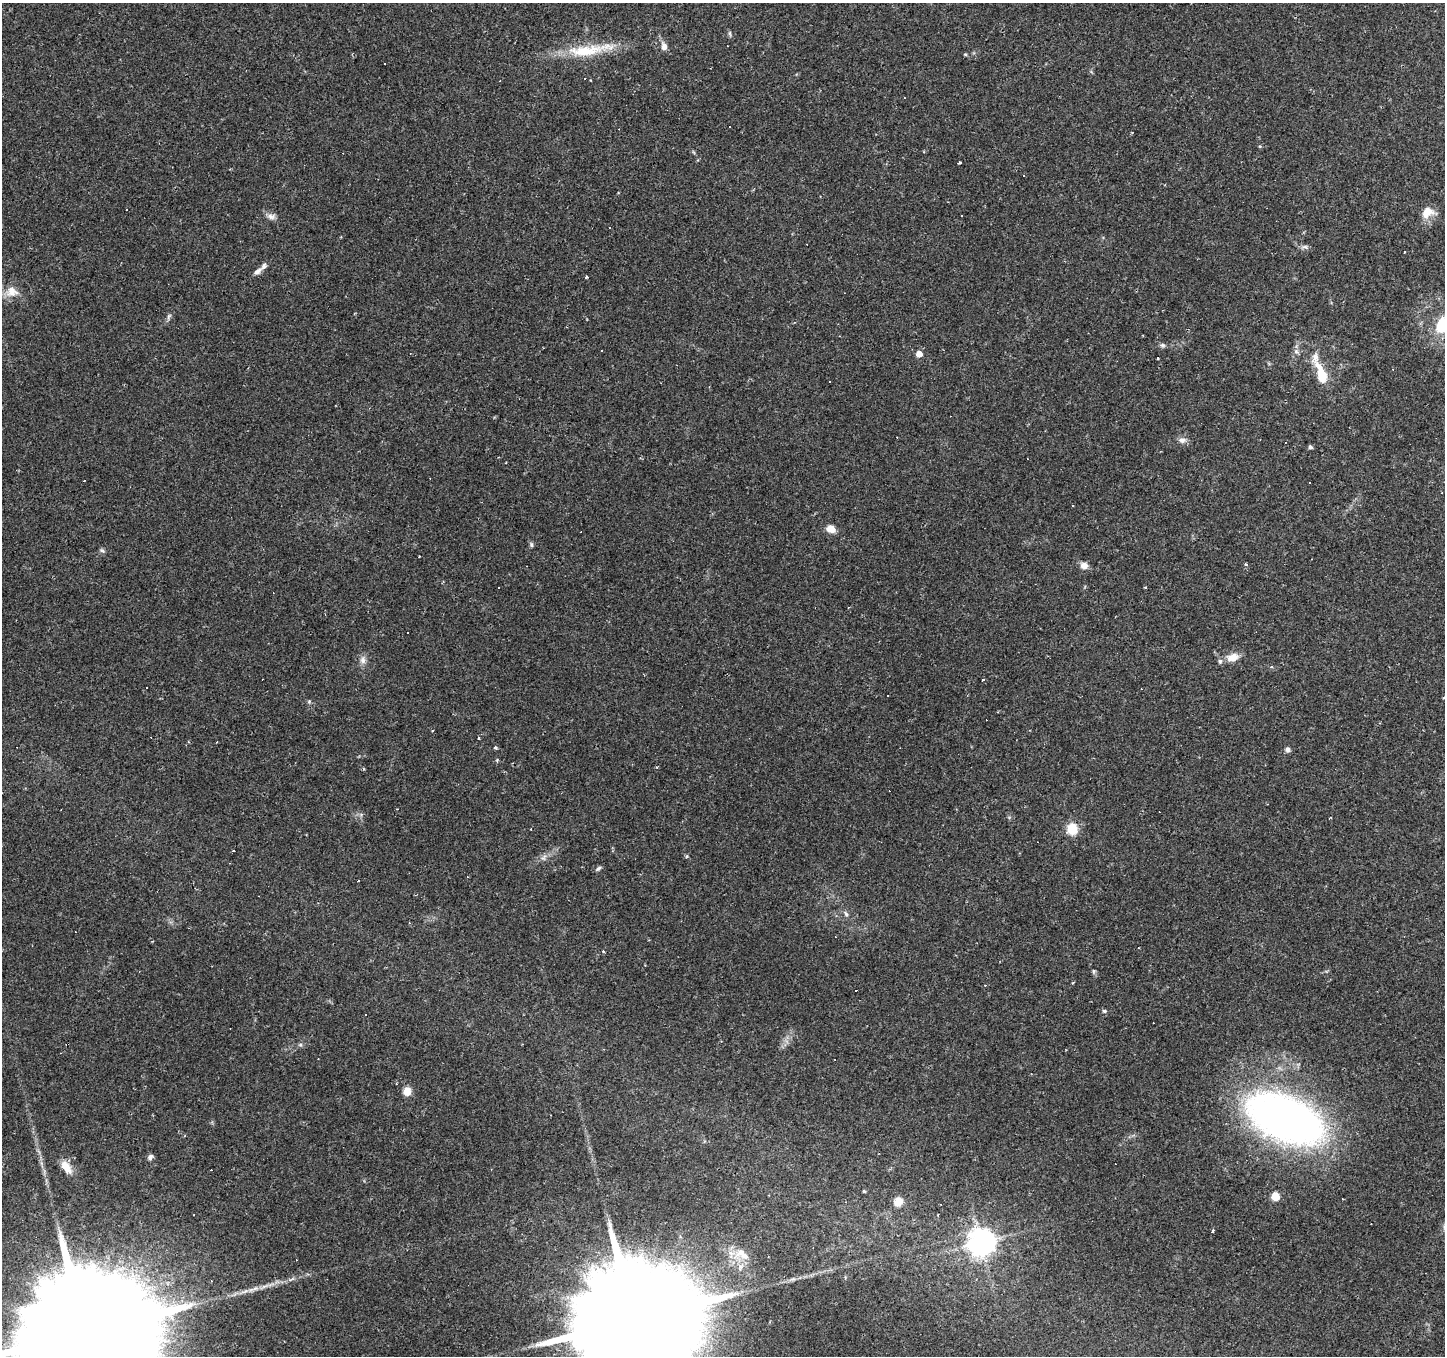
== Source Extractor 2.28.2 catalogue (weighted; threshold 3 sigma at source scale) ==
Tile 10 of 4 x 4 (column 2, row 3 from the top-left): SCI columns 1445-2887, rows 1547-2900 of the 5776 x 5869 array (HDU 1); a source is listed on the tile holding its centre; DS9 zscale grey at full resolution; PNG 1447 x 1358 px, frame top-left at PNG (2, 3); no overlay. Shown black and unused: <1% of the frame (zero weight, under 2 of 3 exposures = <1% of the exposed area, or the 3 px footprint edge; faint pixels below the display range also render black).
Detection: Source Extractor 2.28.2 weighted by HDU 2 'WHT'; one run over the whole footprint, this tile lists its part. Background 0.0537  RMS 0.0043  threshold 0.0192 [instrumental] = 3 sigma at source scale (4.5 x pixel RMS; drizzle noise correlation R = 1.50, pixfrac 1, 0.0396/0.0396 arcsec/px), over >= 5 px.
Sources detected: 128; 47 cosmic-ray / hot-pixel residue — not listed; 3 inside a brighter listed object's ellipse — not listed separately; the other 78 listed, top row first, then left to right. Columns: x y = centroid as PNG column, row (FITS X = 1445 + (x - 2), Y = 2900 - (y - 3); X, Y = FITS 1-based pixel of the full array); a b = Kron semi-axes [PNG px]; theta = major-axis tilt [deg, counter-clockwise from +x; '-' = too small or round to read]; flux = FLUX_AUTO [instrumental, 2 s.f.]
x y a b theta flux
664 46 8 6 -70 2.7
727 46 2 2 - 0.25
585 51 56 14 5 20
965 54 6 3 -19 0.46
385 64 2 2 - 0.36
591 80 3 2 - 0.45
960 162 4 3 - 0.75
1024 175 3 2 - 0.5
1428 212 16 12 21 6
961 215 2 2 - 0.32
271 216 13 8 -10 2.2
610 228 3 3 - 0.67
1304 247 11 5 2 1.3
258 271 14 6 38 2
586 277 3 3 - 1.7
12 292 18 15 1 5.7
168 317 10 3 75 0.96
1444 324 21 15 55 18
1162 345 8 6 -15 1
602 350 3 2 - 0.45
1296 352 8 6 -69 1.3
919 354 5 5 - 4.8
1157 358 3 3 - 0.62
1321 374 33 12 -71 12
830 382 3 2 - 0.46
1182 440 10 8 -3 2.1
1310 447 5 4 - 1
1309 482 3 3 - 3.6
1073 506 3 2 - 0.47
831 529 11 9 -21 3.8
531 544 7 5 -75 0.87
102 550 8 5 -31 0.86
1246 564 4 4 - 0.53
1084 566 10 8 -16 2.7
1145 588 3 3 - 2
1233 657 18 11 13 4.6
363 660 11 8 89 2.3
1271 666 3 3 - 5.4
983 680 3 3 - 1.3
147 688 2 2 - 0.34
888 695 3 2 - 0.5
1444 698 4 3 - 0.34
309 702 6 5 - 0.64
479 738 3 3 - 0.68
217 742 3 2 - 0.31
495 748 5 4 - 0.75
1288 749 6 5 - 1.6
497 760 4 4 - 0.46
1330 818 4 2 - 0.38
531 829 3 2 - 0.43
1072 829 6 5 - 36
233 850 3 3 - 0.99
687 856 5 5 - 0.54
544 858 10 6 59 1.6
598 868 9 5 33 0.94
846 914 10 5 -65 1.3
604 951 3 3 - 1.5
1094 971 7 5 -83 0.75
1073 983 3 3 - 0.43
1104 1011 6 5 - 0.72
365 1014 3 2 - 0.71
300 1045 6 4 1 0.72
407 1092 8 7 - 5.1
1285 1119 68 36 -24 270
150 1157 7 6 - 1.3
66 1167 19 10 -55 5
864 1191 3 3 - 0.56
1275 1196 5 5 - 15
1342 1199 3 2 - 0.73
898 1202 11 10 - 3.7
938 1215 2 2 - 0.33
1212 1231 4 3 - 4.3
981 1242 8 8 - 520
742 1254 26 15 -23 9.2
793 1279 6 5 - 0.77
265 1286 14 4 23 2
633 1321 50 25 57 24000
86 1331 55 27 57 31000
Isophote crosses this tile's border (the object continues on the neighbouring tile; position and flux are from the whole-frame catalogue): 4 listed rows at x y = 1444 324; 1444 698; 633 1321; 86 1331